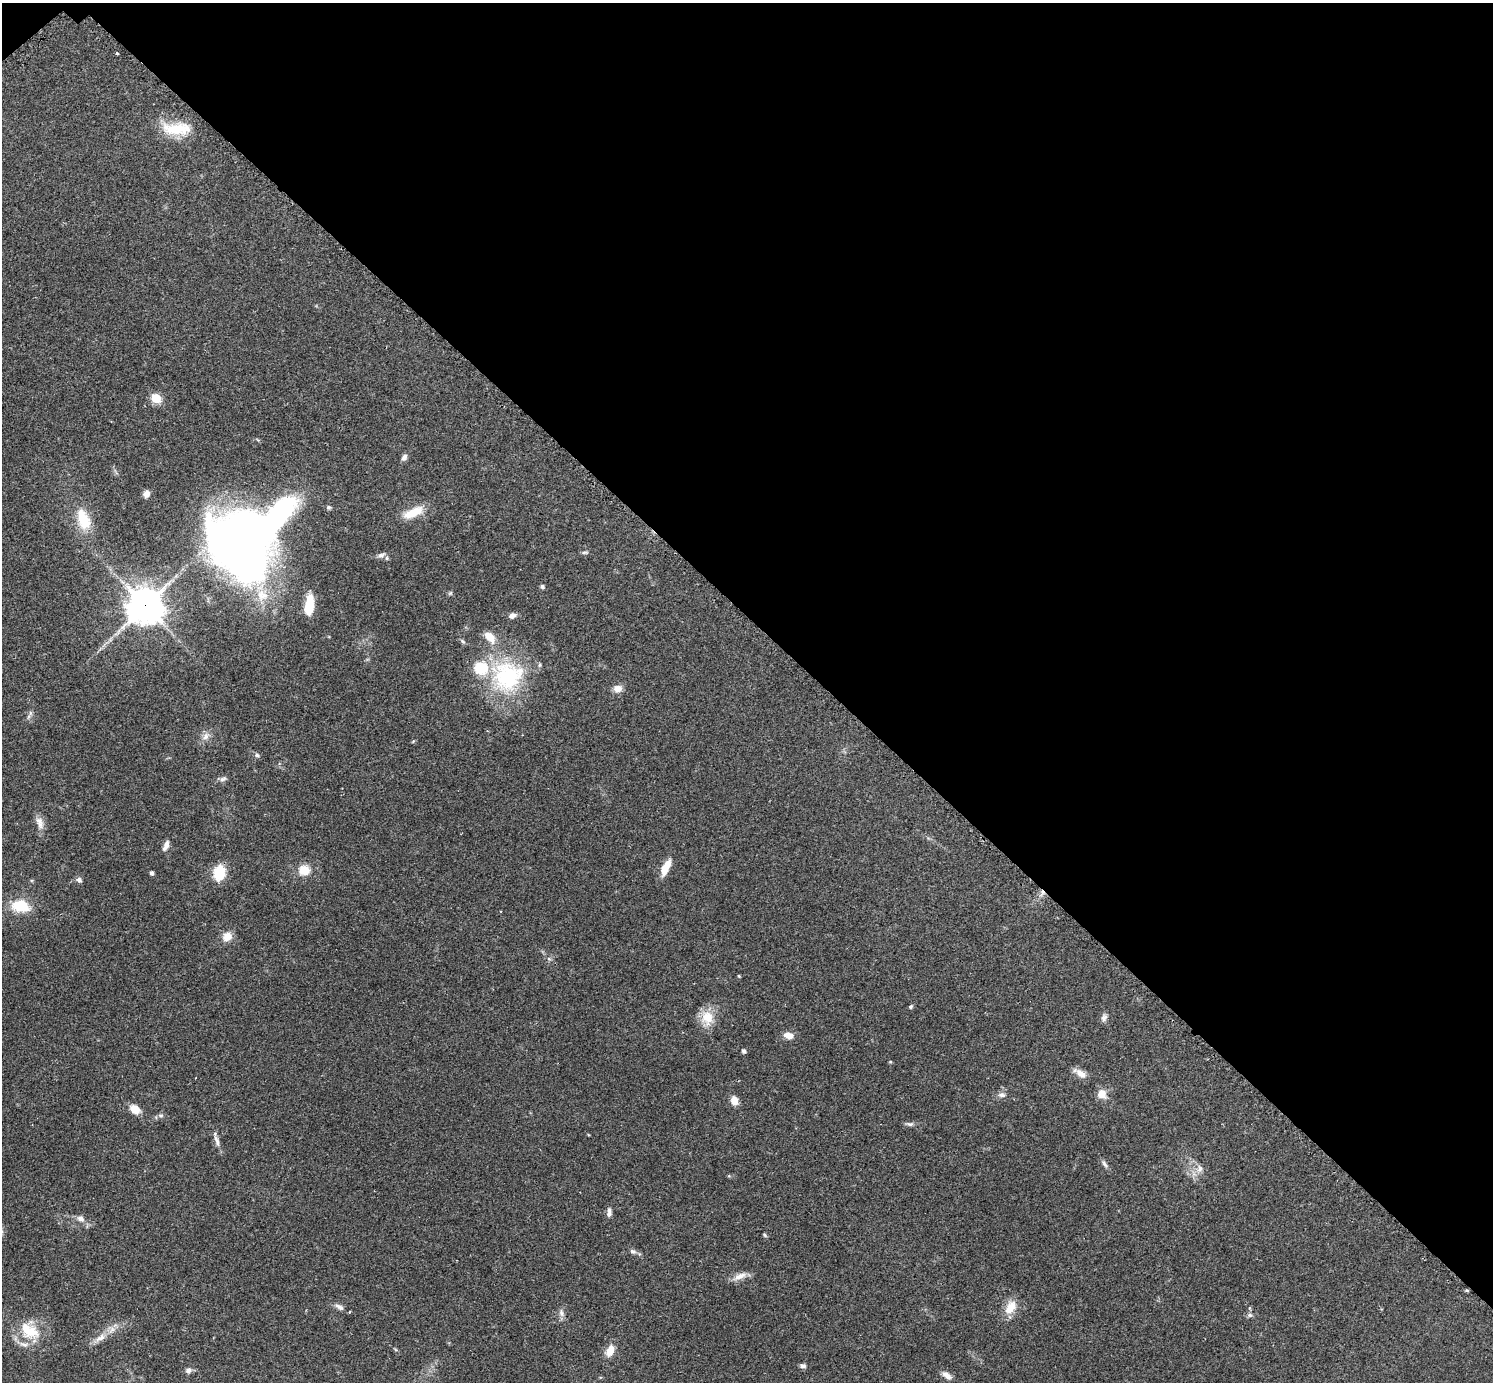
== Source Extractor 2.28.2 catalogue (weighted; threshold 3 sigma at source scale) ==
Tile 3 of 4 x 4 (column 3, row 1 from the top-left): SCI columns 3010-4500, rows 4327-5706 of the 6041 x 6040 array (HDU 1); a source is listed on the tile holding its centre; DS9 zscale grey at full resolution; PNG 1495 x 1384 px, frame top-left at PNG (2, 3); no overlay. Shown black and unused: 45% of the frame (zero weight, under 2 of 3 exposures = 2% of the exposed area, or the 3 px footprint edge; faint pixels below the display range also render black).
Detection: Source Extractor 2.28.2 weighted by HDU 2 'WHT'; one run over the whole footprint, this tile lists its part. Background 0.0786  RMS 0.0055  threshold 0.0247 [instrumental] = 3 sigma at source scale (4.5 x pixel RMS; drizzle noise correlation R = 1.50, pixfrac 1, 0.05/0.05 arcsec/px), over >= 5 px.
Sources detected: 73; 1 inside a brighter object's white glare — not listed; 6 inside a brighter listed object's ellipse — not listed separately; the other 66 listed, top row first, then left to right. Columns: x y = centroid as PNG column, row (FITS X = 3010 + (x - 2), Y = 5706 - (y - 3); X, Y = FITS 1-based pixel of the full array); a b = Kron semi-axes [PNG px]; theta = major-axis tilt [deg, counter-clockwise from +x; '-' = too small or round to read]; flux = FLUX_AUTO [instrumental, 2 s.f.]
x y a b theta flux
117 53 3 3 - 1.1
176 129 38 15 -1 19
156 398 5 5 - 29
404 457 9 5 60 2.1
146 494 7 7 - 3
329 507 6 6 - 1.1
413 512 24 10 24 12
83 520 27 14 -68 16
242 544 56 47 -67 500
584 552 8 4 0 0.97
381 555 10 6 17 1.9
542 586 5 4 - 1.4
450 593 6 5 - 0.83
309 605 21 9 83 14
145 606 12 12 - 1100
512 616 8 6 18 2.7
490 637 17 10 -46 7.4
463 641 9 5 -38 1.1
507 676 44 42 31 59
618 689 10 9 - 4.1
30 713 7 5 -89 1.2
206 736 13 7 47 3.2
257 755 7 5 -26 1.2
223 779 10 6 24 1.7
40 823 18 9 -71 4.2
166 844 10 7 71 2.8
666 867 20 8 64 7.3
304 870 11 10 - 9
151 873 4 3 - 1.5
219 873 15 11 79 15
79 880 7 5 -40 2
20 906 21 14 -10 15
227 936 13 11 43 5.4
549 959 6 4 -19 0.85
739 976 4 3 - 0.47
911 1007 5 4 - 0.86
707 1018 20 17 -81 10
1104 1018 11 7 77 2
789 1035 11 8 -15 4.6
744 1051 4 4 - 1.7
890 1062 5 3 - 0.51
1081 1074 17 8 -37 4.5
1102 1094 10 9 - 6.3
1002 1095 10 7 -4 2.2
734 1101 8 7 - 5.5
135 1109 11 8 -35 6.6
161 1115 8 4 0 1.1
910 1124 11 5 -4 1.5
217 1141 17 5 -70 2.9
1104 1164 10 5 -53 1.7
1200 1169 11 7 83 2.8
609 1212 12 5 90 2.1
81 1219 10 7 -27 2.7
764 1235 5 4 - 0.74
633 1251 8 6 -29 1.4
740 1276 19 7 26 4.6
339 1307 12 6 -30 2.2
1011 1307 20 13 58 8.1
561 1313 11 7 -76 2.2
1250 1315 7 6 - 1.3
30 1331 25 21 3 17
100 1338 17 8 31 5
610 1351 13 8 66 6.4
803 1366 8 6 -9 1.4
189 1370 8 7 - 2
947 1375 14 7 -38 3.2
Overlapping masked pixels (flux is a lower limit): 1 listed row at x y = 145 606